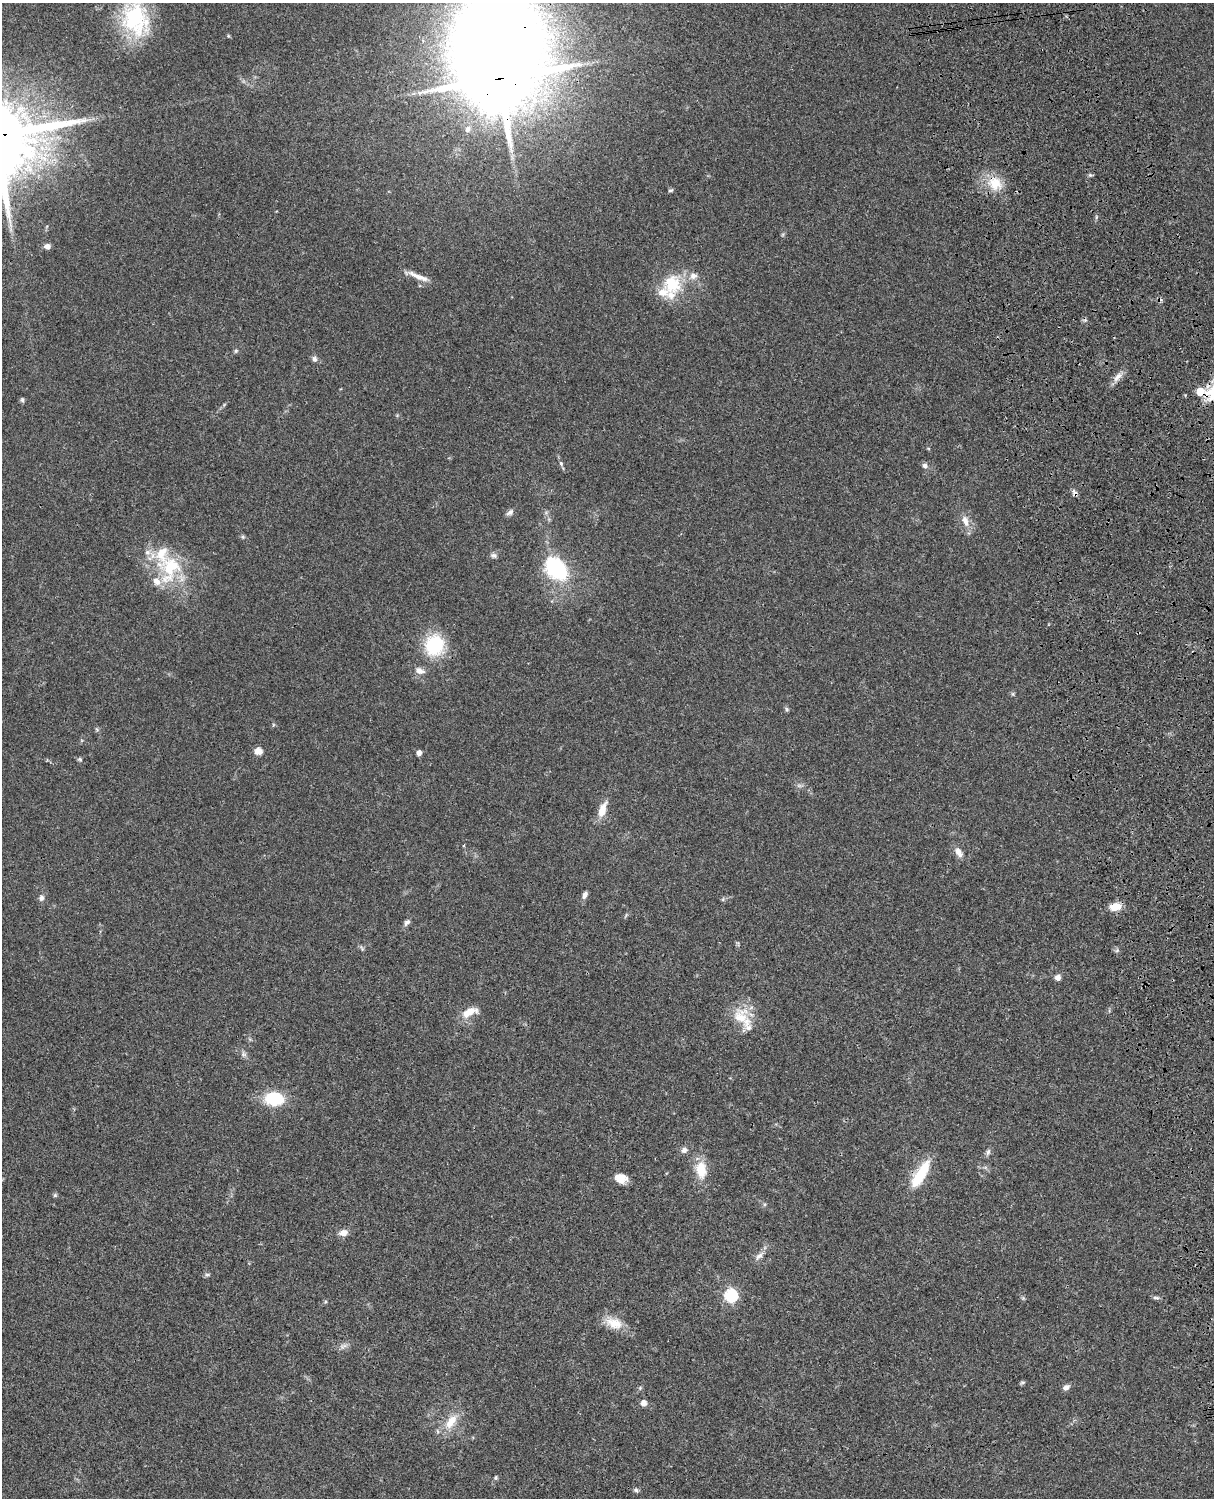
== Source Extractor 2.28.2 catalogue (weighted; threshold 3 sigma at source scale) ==
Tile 6 of 4 x 3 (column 2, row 2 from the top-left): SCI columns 1334-2545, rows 1773-3268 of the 5088 x 4927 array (HDU 1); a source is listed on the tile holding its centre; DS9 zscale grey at full resolution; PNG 1216 x 1500 px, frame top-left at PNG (2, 3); no overlay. Shown black and unused: <1% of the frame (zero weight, under 3 of 4 exposures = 6% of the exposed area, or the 3 px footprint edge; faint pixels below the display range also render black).
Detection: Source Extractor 2.28.2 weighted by HDU 2 'WHT'; one run over the whole footprint, this tile lists its part. Background 0.0821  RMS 0.006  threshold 0.0271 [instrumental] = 3 sigma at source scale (4.5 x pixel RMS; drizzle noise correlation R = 1.50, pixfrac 1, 0.05/0.05 arcsec/px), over >= 5 px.
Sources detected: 71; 1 cosmic-ray / hot-pixel residue — not listed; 5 inside a brighter listed object's ellipse — not listed separately; the other 65 listed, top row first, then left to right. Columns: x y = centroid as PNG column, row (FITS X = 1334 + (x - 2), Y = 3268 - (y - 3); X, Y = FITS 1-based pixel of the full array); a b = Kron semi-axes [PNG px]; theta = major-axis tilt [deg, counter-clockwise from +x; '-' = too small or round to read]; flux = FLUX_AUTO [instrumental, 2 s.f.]
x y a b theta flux
135 19 44 34 -69 52
497 42 63 60 6 1500
499 78 18 16 -87 3200
468 129 8 7 - 2.6
1090 175 5 5 - 0.93
995 183 21 18 -46 14
671 190 7 4 18 0.92
47 246 7 6 - 2.6
417 276 27 6 -27 6
672 284 28 26 65 26
236 351 6 5 - 0.98
314 359 8 7 - 1.9
1118 377 17 7 47 4.3
1200 391 5 5 - 18
22 400 7 5 78 1.1
561 463 6 4 -69 1.1
925 465 6 6 - 2
1074 493 12 5 -65 1.9
510 512 10 6 35 2
965 521 17 9 -72 5.6
243 537 6 4 -45 0.94
493 555 8 6 -22 1.7
171 566 42 29 70 38
556 569 21 16 -48 56
434 645 19 17 85 38
419 671 12 8 -15 3.9
1013 694 6 4 -71 0.79
787 709 7 5 -69 1
273 725 6 4 72 0.66
258 751 8 7 - 4.5
419 753 5 4 - 3.4
80 759 7 5 -43 1
602 809 22 9 70 7.6
958 852 13 7 -63 4.2
585 895 10 6 68 2.3
41 898 8 6 80 2.2
723 899 6 4 72 0.75
1115 907 13 8 11 8.3
407 922 10 6 50 2
362 948 9 4 -59 1
1058 978 6 6 - 3
469 1012 21 9 23 8.3
742 1018 31 22 -56 17
243 1054 8 7 - 1.9
274 1099 17 12 -5 28
684 1150 8 7 - 2.4
988 1152 9 6 71 1.7
701 1170 20 12 -84 13
920 1174 35 11 59 23
621 1178 13 9 -14 7.1
55 1195 5 5 - 0.87
343 1233 10 7 14 4.2
759 1256 15 7 43 3.3
207 1275 7 4 0 1.1
731 1296 6 6 - 85
1156 1298 10 4 -5 1.3
614 1323 24 14 -21 11
343 1346 12 6 26 2.4
1022 1382 8 4 9 0.9
1066 1387 8 6 27 2.6
640 1388 5 5 - 0.82
643 1403 7 6 - 2.9
451 1421 22 11 56 11
496 1478 5 4 - 0.98
636 1490 6 5 - 1.2
Overlapping masked pixels (flux is a lower limit): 6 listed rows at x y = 497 42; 499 78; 995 183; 1200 391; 1074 493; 920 1174
Isophote crosses this tile's border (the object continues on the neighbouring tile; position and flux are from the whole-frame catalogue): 1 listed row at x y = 497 42